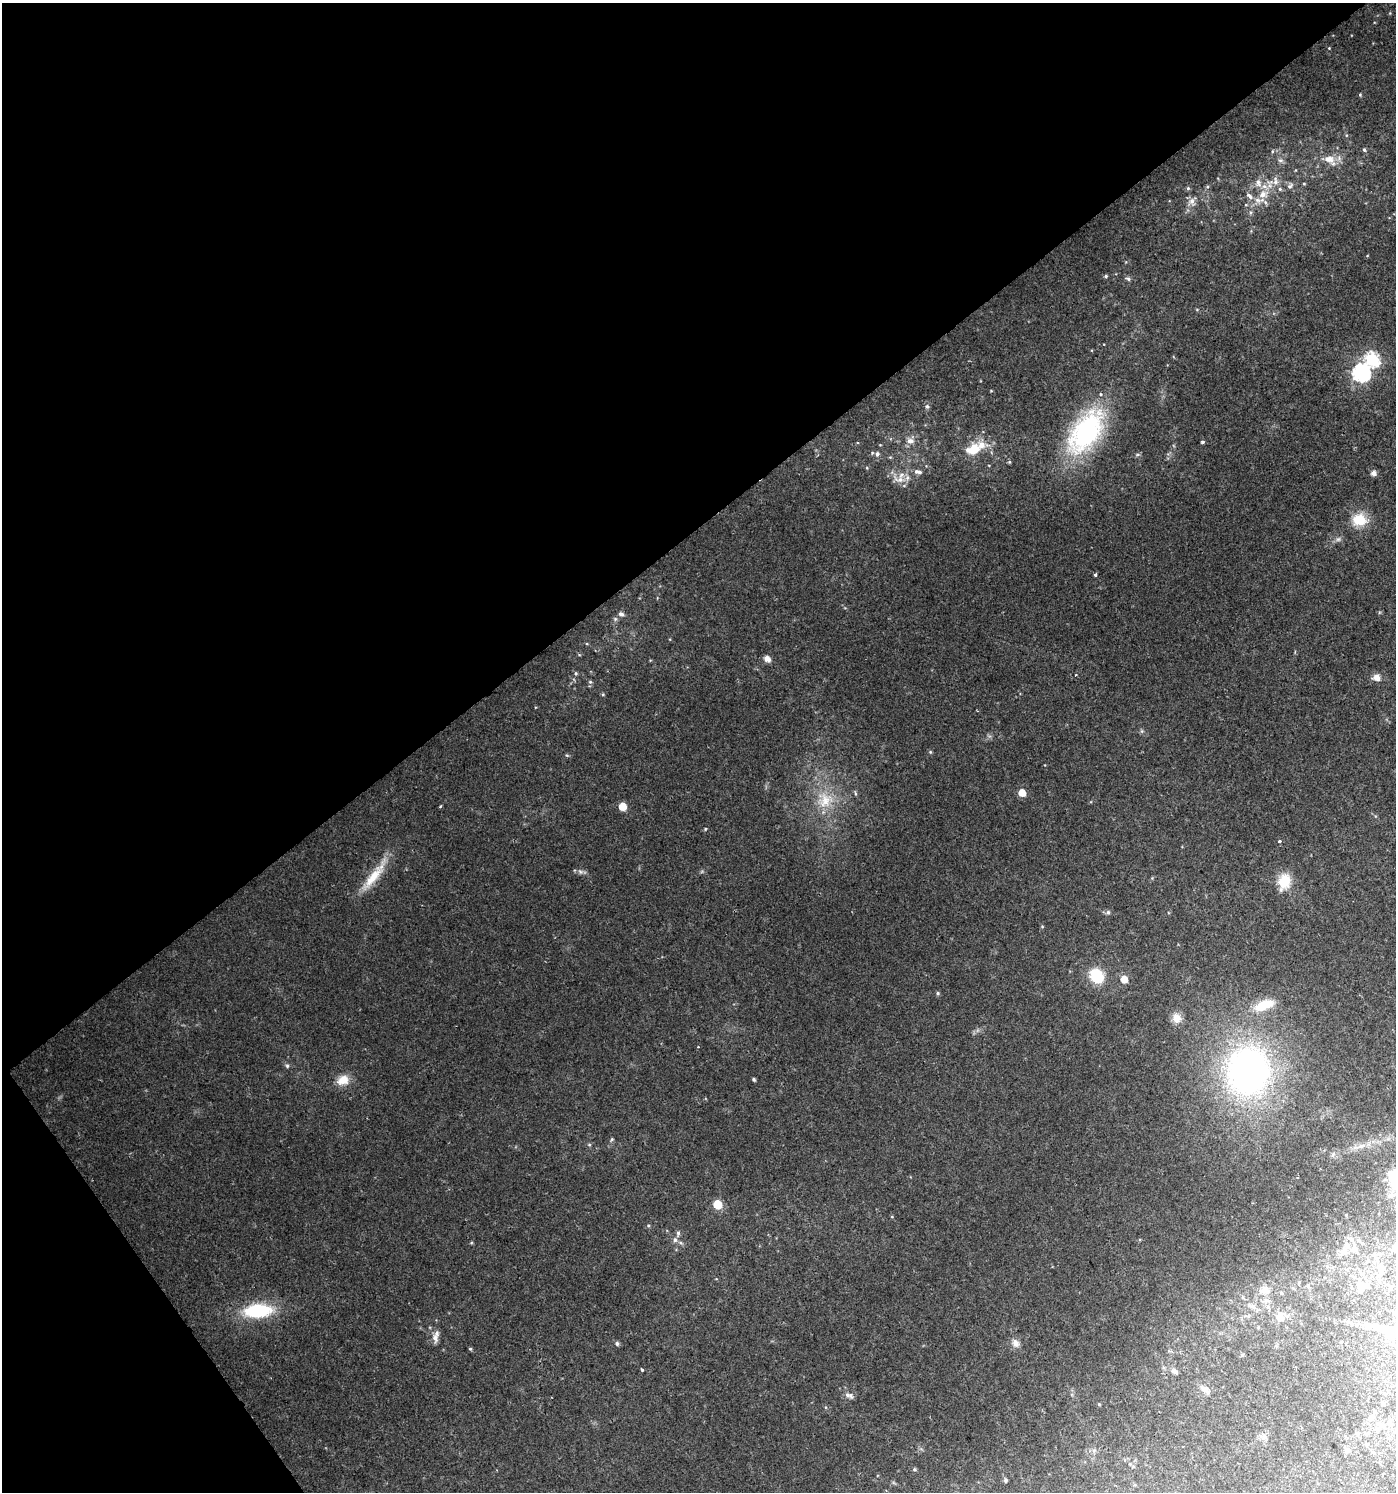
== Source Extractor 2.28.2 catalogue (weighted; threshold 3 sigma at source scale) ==
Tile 5 of 4 x 4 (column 1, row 2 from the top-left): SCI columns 133-1526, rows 2987-4476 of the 5902 x 5967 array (HDU 1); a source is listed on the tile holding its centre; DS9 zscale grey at full resolution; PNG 1398 x 1494 px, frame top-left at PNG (2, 3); no overlay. Shown black and unused: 38% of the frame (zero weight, under 2 of 3 exposures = <1% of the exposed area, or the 3 px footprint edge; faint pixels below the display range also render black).
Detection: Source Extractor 2.28.2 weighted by HDU 2 'WHT'; one run over the whole footprint, this tile lists its part. Background 0.0217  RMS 0.0043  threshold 0.0193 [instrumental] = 3 sigma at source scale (4.5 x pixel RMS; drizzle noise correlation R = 1.50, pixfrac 1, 0.0396/0.0396 arcsec/px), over >= 5 px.
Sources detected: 125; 1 cosmic-ray / hot-pixel residue — not listed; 13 inside a brighter listed object's ellipse — not listed separately; the other 111 listed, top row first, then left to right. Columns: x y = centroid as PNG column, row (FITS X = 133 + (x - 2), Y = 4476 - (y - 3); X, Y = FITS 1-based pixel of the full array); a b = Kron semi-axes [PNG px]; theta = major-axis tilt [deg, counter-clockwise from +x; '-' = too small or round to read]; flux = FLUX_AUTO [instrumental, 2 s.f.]
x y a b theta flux
1329 48 3 3 - 0.31
1360 95 5 4 - 0.48
1364 150 6 4 -66 0.74
1272 151 5 3 - 0.47
1330 159 15 9 -38 5.8
1280 160 8 6 0 1.2
1275 181 14 7 -87 2.9
1258 183 12 9 -72 3.1
1304 184 5 3 - 0.4
1290 186 10 7 54 1.6
1188 188 5 5 - 0.75
1263 194 14 10 24 6.1
1249 196 13 7 -41 2.7
1192 201 13 10 63 3.4
1246 205 5 3 - 0.39
1250 212 6 4 90 0.76
1106 276 5 4 - 0.72
1128 279 7 5 -30 0.99
1372 359 7 7 - 65
1361 373 8 7 - 130
927 406 7 6 - 0.98
1086 431 45 24 55 83
910 441 11 8 -4 2.7
1202 442 4 3 - 0.76
973 449 19 13 23 10
877 454 7 6 - 1.4
890 457 5 3 - 0.46
1009 462 5 4 - 0.52
916 471 7 7 - 1.3
1374 473 5 5 - 2.4
900 480 22 9 -14 4.5
1359 520 18 15 0 11
1338 539 8 6 3 1.3
1095 574 4 3 - 1.2
621 614 8 6 -25 1.4
615 619 6 5 - 0.83
767 659 7 5 -39 3.1
576 673 6 5 - 0.8
1376 677 11 9 -11 2.9
590 682 5 5 - 0.69
603 694 5 5 - 0.51
1142 731 6 5 - 0.76
930 752 5 4 - 0.55
567 755 6 4 -3 0.57
855 793 8 3 -77 0.63
1022 793 6 5 - 6.4
824 800 25 24 - 16
622 806 5 5 - 9.7
440 807 4 3 - 0.42
705 829 4 3 - 0.48
1279 841 3 3 - 1.4
580 872 8 7 - 1.4
374 875 52 10 53 13
1284 882 21 15 76 10
1108 912 6 5 - 0.98
1042 926 4 4 - 0.44
1097 976 13 11 -51 18
1124 979 6 5 - 5.8
938 993 5 4 - 0.65
1264 1005 25 11 20 12
1177 1018 13 11 -53 4.1
698 1047 3 3 - 0.37
287 1066 6 5 - 0.78
1248 1071 49 42 84 180
754 1079 4 3 - 0.78
343 1080 16 12 21 6
612 1139 6 4 71 0.64
589 1145 6 4 -1 0.57
1361 1146 14 5 20 2.9
1333 1154 8 4 45 1.1
1390 1195 12 7 33 2.1
717 1204 6 5 - 16
1346 1215 4 4 - 0.38
892 1217 5 3 - 0.37
648 1225 5 4 - 0.56
675 1240 7 6 - 1.4
471 1243 5 3 - 0.42
1354 1248 11 9 81 2.7
1345 1250 12 9 -86 3.2
1394 1250 10 6 12 1.4
1327 1266 6 4 -71 0.71
1380 1267 16 10 -67 4.2
1308 1285 7 4 -84 0.77
1361 1286 18 17 - 6.7
1390 1288 8 4 90 0.69
1265 1290 17 12 6 5
1253 1306 10 7 -19 2.1
1268 1307 6 5 - 0.96
258 1310 26 13 4 33
1280 1317 13 11 66 4.5
1375 1327 27 7 -16 4.9
436 1337 15 7 80 3
617 1343 5 5 - 1
1015 1343 11 8 -63 3
470 1349 5 4 - 0.55
1242 1355 4 4 - 0.56
642 1369 4 3 - 0.54
1174 1371 6 5 - 1.9
1205 1389 13 7 -38 2.2
849 1395 14 7 -22 2.2
1382 1402 7 4 -32 0.65
1099 1404 4 4 - 0.43
1371 1418 11 8 49 2.5
1381 1425 15 8 -12 4
1366 1434 7 5 -62 1.1
1264 1437 8 6 -70 1.5
1388 1438 6 5 - 0.94
1347 1450 7 7 - 1.9
1130 1464 6 3 -71 0.56
914 1469 5 4 - 0.65
1005 1480 5 4 - 0.76
Isophote crosses this tile's border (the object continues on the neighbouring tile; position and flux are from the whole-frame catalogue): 1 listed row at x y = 1394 1250